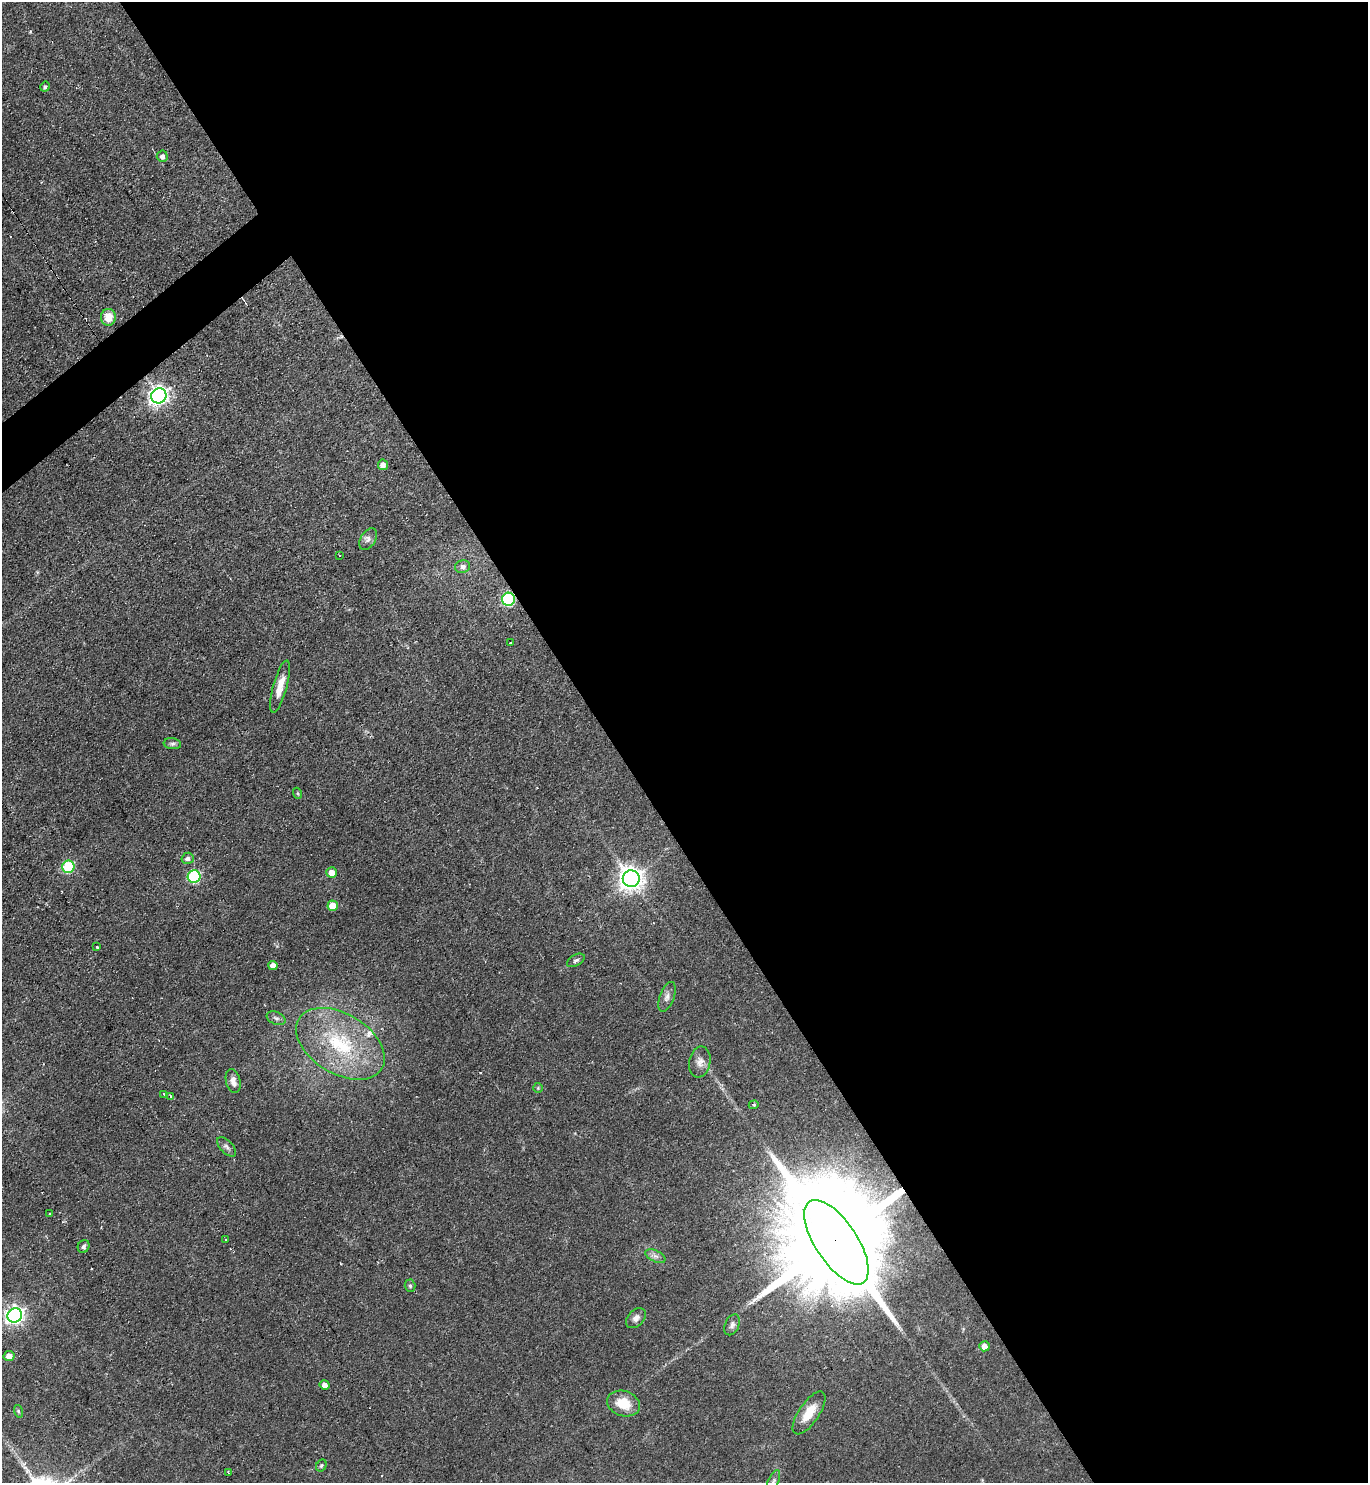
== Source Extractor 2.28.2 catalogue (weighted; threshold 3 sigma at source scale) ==
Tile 8 of 4 x 4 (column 4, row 2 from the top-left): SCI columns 4253-5618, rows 2961-4441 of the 5913 x 5921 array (HDU 1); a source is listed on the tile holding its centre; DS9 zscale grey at full resolution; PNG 1370 x 1485 px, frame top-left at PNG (2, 2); each listed source drawn as its Kron ellipse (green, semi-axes under 4 px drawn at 4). Shown black and unused: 56% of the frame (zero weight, under 2 of 3 exposures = <1% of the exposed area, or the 3 px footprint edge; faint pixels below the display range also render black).
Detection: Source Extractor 2.28.2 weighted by HDU 2 'WHT'; one run over the whole footprint, this tile lists its part. Background 0.0706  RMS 0.0059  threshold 0.0267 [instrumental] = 3 sigma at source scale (4.5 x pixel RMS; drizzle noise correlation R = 1.50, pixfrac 1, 0.05/0.05 arcsec/px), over >= 5 px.
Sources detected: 53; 2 cosmic-ray / hot-pixel residue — neither listed nor drawn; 1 inside a brighter listed object's ellipse — not listed separately; the other 50 listed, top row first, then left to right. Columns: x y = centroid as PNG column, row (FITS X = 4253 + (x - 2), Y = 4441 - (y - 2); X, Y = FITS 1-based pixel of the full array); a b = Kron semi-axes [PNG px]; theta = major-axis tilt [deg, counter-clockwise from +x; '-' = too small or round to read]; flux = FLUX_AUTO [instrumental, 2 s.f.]
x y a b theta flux
45 87 5 4 - 1.1
162 156 5 5 - 2.8
108 317 8 7 - 8.1
159 396 8 7 - 270
383 465 5 5 - 3.1
368 539 12 7 57 2.7
340 556 3 2 - 0.65
463 567 7 6 - 2.6
508 599 6 6 - 74
511 643 4 2 - 1.5
280 687 27 7 74 7.4
172 744 9 5 -8 1.4
297 793 5 3 - 0.59
188 858 6 5 - 2
68 867 6 6 - 50
332 872 5 5 - 5.7
194 876 6 6 - 58
631 879 8 8 - 510
333 906 5 5 - 9.2
97 947 3 3 - 1.8
576 960 9 5 29 1.5
273 965 4 4 - 4.4
667 997 15 7 69 3
276 1018 10 6 -23 1.9
340 1044 48 30 -31 55
700 1062 16 10 79 4.1
233 1081 12 7 -77 3.3
538 1088 5 5 - 0.75
164 1094 3 3 - 0.83
171 1096 4 3 - 4.8
754 1105 5 4 - 0.88
227 1147 12 6 -47 2.2
50 1214 3 2 - 1.2
226 1240 2 2 - 0.68
836 1242 49 21 -56 27000
84 1246 7 5 63 1.6
655 1256 11 5 -26 2.3
410 1286 6 5 - 1.1
15 1315 7 7 - 270
636 1318 12 8 46 3.1
732 1325 11 7 65 2
984 1346 5 5 - 4.2
9 1356 5 5 - 4.8
325 1385 5 4 - 3.6
623 1404 17 12 -18 12
18 1411 6 4 -71 0.9
809 1413 25 10 56 12
321 1466 6 5 - 0.95
228 1473 3 2 - 0.64
773 1482 12 5 68 2
Overlapping masked pixels (flux is a lower limit): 2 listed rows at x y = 508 599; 836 1242
Isophote crosses this tile's border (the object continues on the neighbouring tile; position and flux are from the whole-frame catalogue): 1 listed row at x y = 773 1482